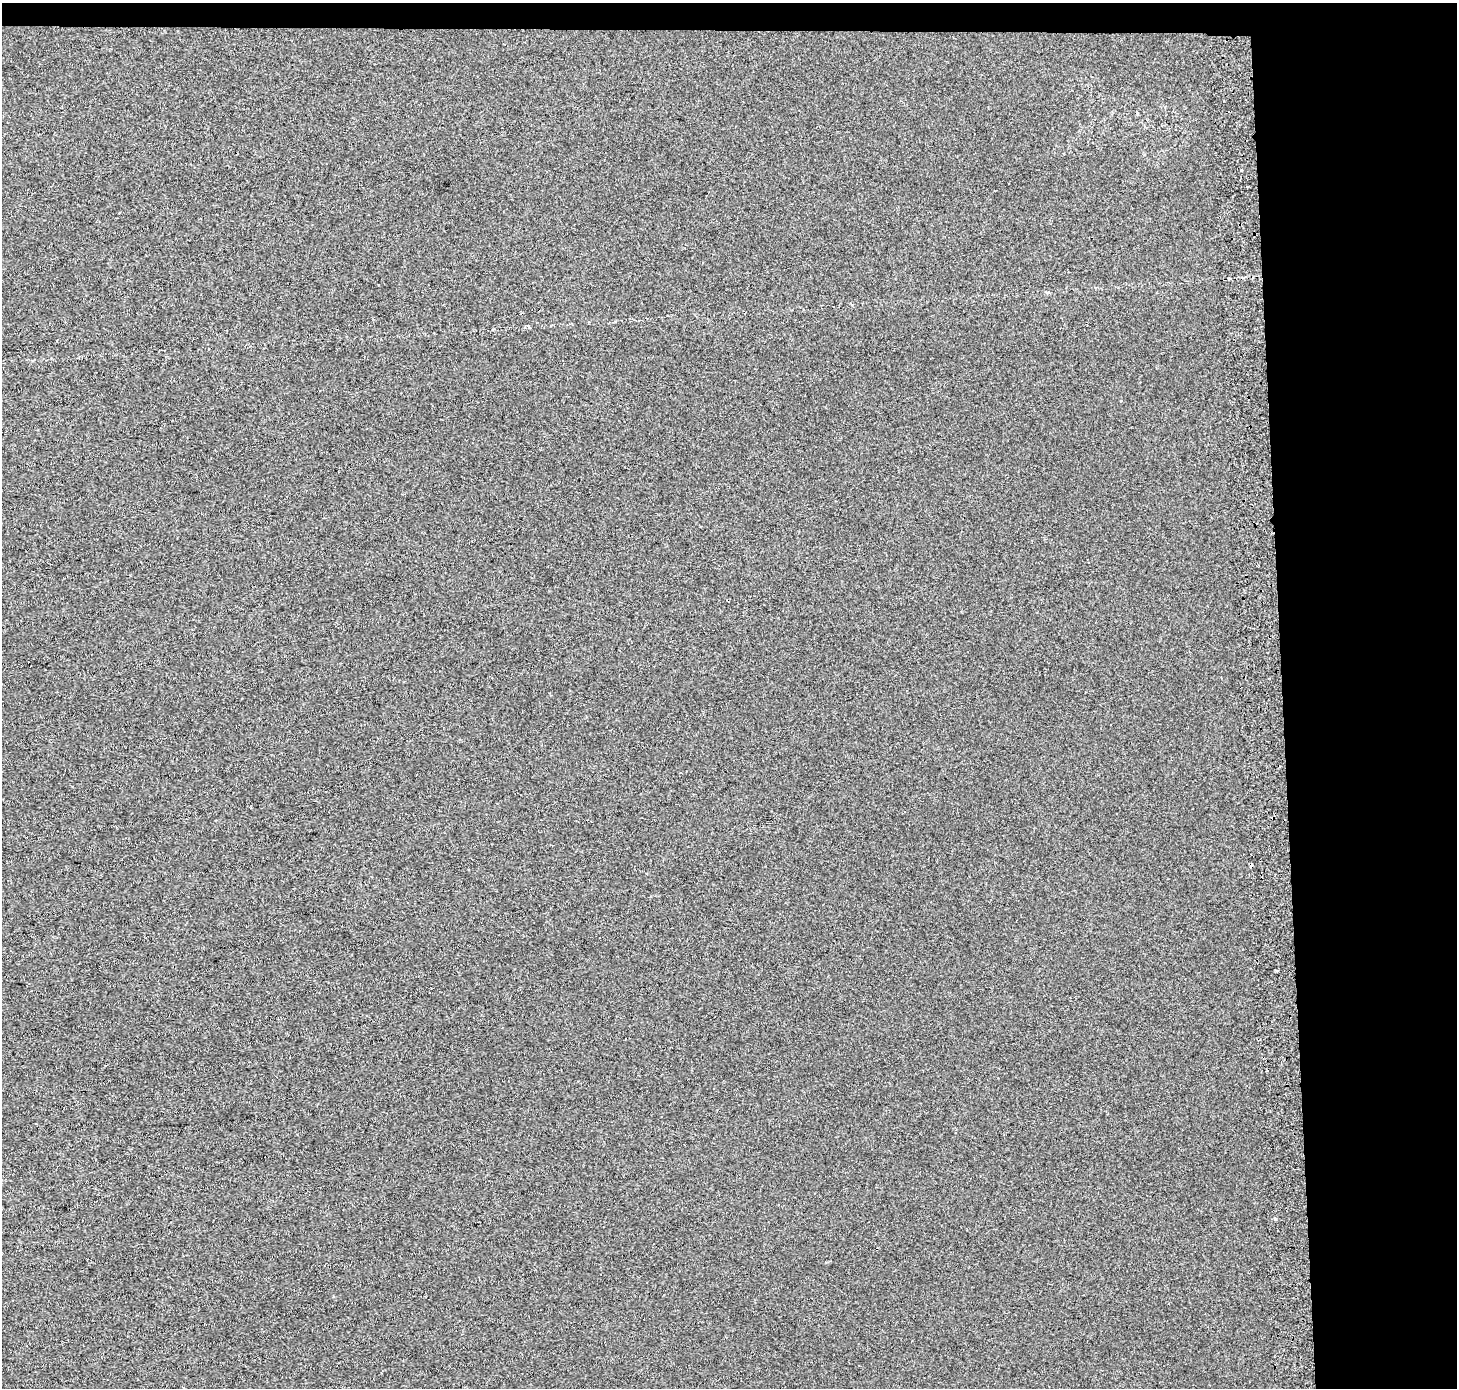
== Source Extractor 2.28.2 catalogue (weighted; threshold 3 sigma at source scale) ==
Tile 3 of 3 x 3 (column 3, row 1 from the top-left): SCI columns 2983-4437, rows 2774-4159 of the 4510 x 4167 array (HDU 1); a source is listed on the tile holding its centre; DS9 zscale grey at full resolution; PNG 1459 x 1390 px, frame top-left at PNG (2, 3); no overlay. Shown black and unused: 14% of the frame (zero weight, under 2 of 3 exposures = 2% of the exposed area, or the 3 px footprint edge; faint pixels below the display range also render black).
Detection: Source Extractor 2.28.2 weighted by HDU 2 'WHT'; one run over the whole footprint, this tile lists its part. Background 6.88e-04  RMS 0.0071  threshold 0.0321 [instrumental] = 3 sigma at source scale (4.5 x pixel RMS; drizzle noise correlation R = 1.50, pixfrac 1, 0.0396/0.0396 arcsec/px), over >= 5 px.
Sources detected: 3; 1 cosmic-ray / hot-pixel residue — not listed; the other 2 listed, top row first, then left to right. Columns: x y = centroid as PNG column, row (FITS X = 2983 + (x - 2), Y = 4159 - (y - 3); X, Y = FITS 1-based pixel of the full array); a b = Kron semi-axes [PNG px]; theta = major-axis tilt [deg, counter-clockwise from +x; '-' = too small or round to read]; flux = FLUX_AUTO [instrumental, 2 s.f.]
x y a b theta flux
1275 1219 4 3 - 1.3
183 1387 3 2 - 1.2
Isophote crosses this tile's border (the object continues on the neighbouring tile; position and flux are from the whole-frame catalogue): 1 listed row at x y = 183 1387